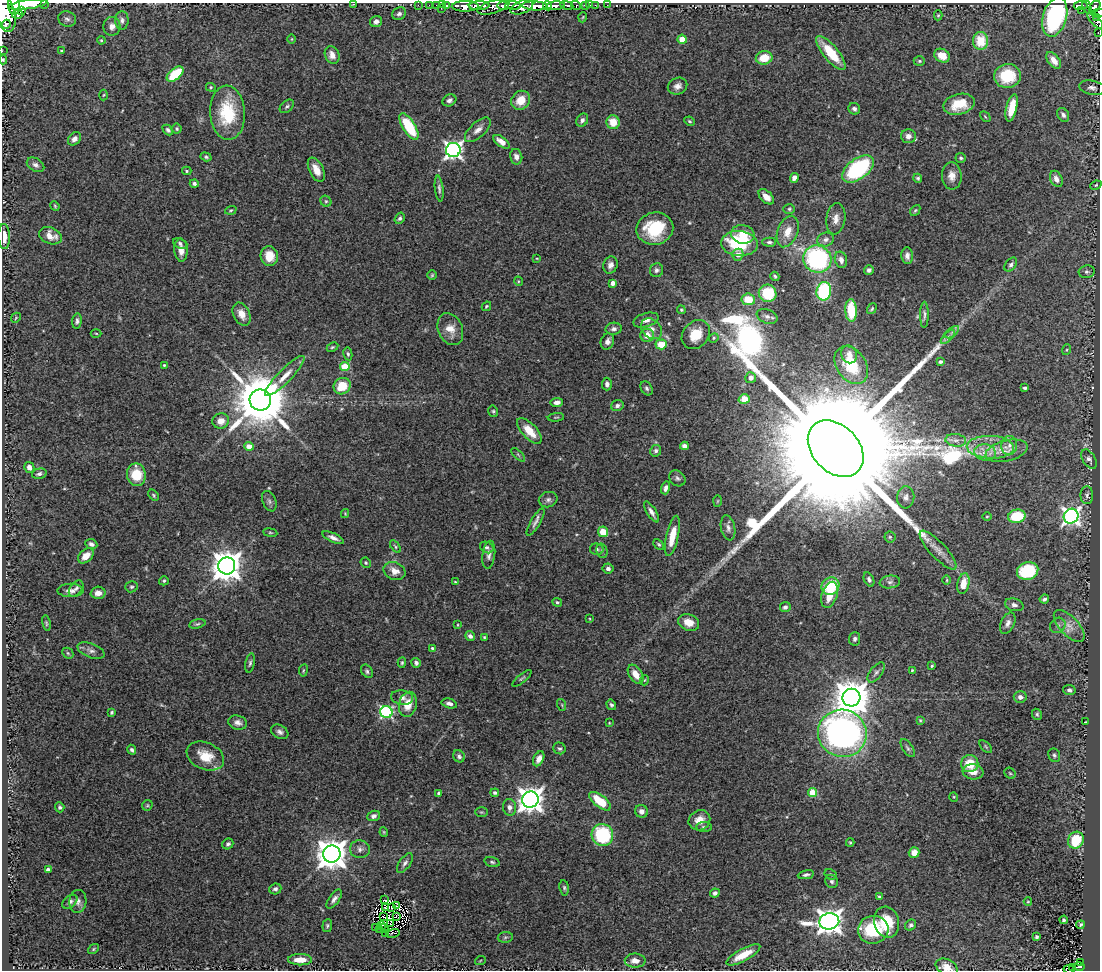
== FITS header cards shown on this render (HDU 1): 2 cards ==
NAXIS1  =                 1098
NAXIS2  =                  968

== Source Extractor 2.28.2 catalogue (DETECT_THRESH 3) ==
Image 1098 x 968 px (HDU 1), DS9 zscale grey, 1 PNG px = 1 image px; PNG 1102 x 972 px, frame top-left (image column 1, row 968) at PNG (2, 3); each listed source drawn as its Kron ellipse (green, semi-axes under 4 px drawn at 4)
Background 2.12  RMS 0.05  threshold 0.151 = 3 sigma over >= 5 px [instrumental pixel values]
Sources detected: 363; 1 with non-positive FLUX_AUTO (blend fragments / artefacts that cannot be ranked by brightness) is neither listed nor drawn; the other 362 listed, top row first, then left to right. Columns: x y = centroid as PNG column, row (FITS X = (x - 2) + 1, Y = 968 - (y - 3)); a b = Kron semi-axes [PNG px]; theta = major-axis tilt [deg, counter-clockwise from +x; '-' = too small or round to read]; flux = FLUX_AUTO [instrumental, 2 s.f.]
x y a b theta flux
44 3 3 2 - 140
28 4 20 4 8 5600
353 4 3 2 - 190
14 5 9 6 -87 2700
418 5 2 2 - 21
429 5 2 2 - 26
436 5 2 2 - 23
442 5 2 2 - 19
447 5 3 3 - 120
513 5 8 4 -4 830
567 5 6 3 -13 350
576 5 5 3 - 440
585 5 4 3 - 150
590 5 2 2 - 17
595 5 3 2 - 24
607 5 2 2 - 14
465 6 13 5 1 3100
479 6 10 3 2 4000
503 6 6 4 -4 1600
535 6 13 4 -3 5100
547 6 4 3 - 1300
556 6 9 4 4 3300
1081 6 7 3 4 450
494 7 17 6 17 1500
522 7 12 6 20 2400
1087 7 7 4 -67 410
1095 7 7 4 49 940
441 8 3 2 - 18
1081 10 2 2 - 6.8
21 11 4 3 - 330
1098 13 6 4 12 240
6 14 18 9 -78 11000
17 14 6 4 -3 720
399 14 7 6 - 9.9
938 15 5 4 - 4.2
583 17 5 3 - 2.5
1055 17 20 12 74 440
1096 17 4 3 - 140
67 19 9 7 -24 12
122 20 9 6 89 12
1095 21 10 4 -46 320
376 22 6 5 - 15
6 24 4 3 - 1100
112 26 9 8 - 20
1098 32 3 2 - 11
292 39 5 3 - 2.8
682 39 4 4 - 69
101 40 4 4 - 4.2
981 41 9 7 -86 95
2 51 2 2 - 12
62 51 4 3 - 6.6
831 53 21 7 -50 110
332 55 9 7 -64 25
942 56 8 6 -32 52
764 58 8 6 11 76
3 60 4 4 - 3.8
1054 60 10 5 -53 29
919 61 6 4 0 5.2
175 74 10 5 41 130
1007 76 13 12 - 110
677 86 10 8 25 19
211 87 5 4 - 4.2
1092 88 13 7 -11 16
104 95 5 3 - 3.5
449 100 7 5 31 9.9
521 100 10 9 - 62
959 104 16 10 13 73
287 106 8 5 43 7.5
1012 108 14 5 77 64
854 109 6 5 - 11
227 113 27 17 -86 190
1063 115 7 5 -57 11
985 117 6 2 -45 3
582 120 7 5 57 14
690 121 5 3 - 4.6
613 122 7 6 - 52
409 127 15 6 -58 180
177 129 5 5 - 4.9
168 130 6 4 -45 9.3
478 130 16 7 42 24
908 136 7 7 - 21
74 139 7 5 49 16
502 142 9 5 -36 28
453 150 7 7 - 1400
206 157 6 4 -19 5.8
516 157 8 6 -77 16
961 158 5 5 - 6.6
36 165 9 6 -30 12
858 169 18 10 37 360
316 170 13 7 -64 36
187 171 5 4 - 4.4
952 176 13 10 -85 29
794 178 5 4 - 17
918 178 4 4 - 5.8
1056 179 8 6 -65 22
194 184 4 4 - 8.1
1096 185 6 4 22 4.4
439 189 13 4 -84 9.9
766 197 9 5 -45 28
326 201 6 5 - 5.6
55 206 5 4 - 3.9
789 209 6 5 - 5.8
231 210 6 4 19 4.8
915 210 6 4 49 5
400 218 6 4 55 8.4
836 219 16 9 82 27
655 229 18 16 12 170
788 231 16 10 69 46
743 234 12 9 -13 53
50 236 12 8 -22 36
4 237 12 6 -88 35
826 240 8 7 - 14
769 242 7 4 -3 8
180 243 7 5 -22 8.6
739 243 18 12 -4 210
181 250 11 6 -85 28
738 255 6 5 - 23
269 256 10 8 -79 54
907 256 8 5 -86 16
537 258 4 2 - 2.5
817 259 14 13 - 490
841 260 8 6 -74 19
610 265 9 7 67 18
1011 265 8 5 50 9.6
656 270 7 6 - 10
869 270 5 5 - 8.5
1087 272 8 6 10 9.1
432 275 5 4 - 4.2
775 276 5 4 - 5.1
518 281 5 3 - 3.1
613 283 4 4 - 24
824 291 9 7 80 310
768 293 9 8 - 140
748 299 7 6 - 71
486 306 5 3 - 4.2
872 309 6 3 53 4.5
681 310 4 4 - 4.4
851 310 11 6 -87 120
242 314 12 8 -63 35
924 315 13 4 89 10
767 316 11 7 -21 15
16 318 5 3 - 3.2
646 320 13 7 16 20
77 321 7 5 82 8.9
450 329 16 12 -66 42
614 329 8 6 4 11
652 329 12 9 -43 25
952 332 8 4 37 8.7
96 333 5 3 - 3.2
647 335 7 6 - 39
696 335 16 12 49 70
948 337 9 3 45 8.9
714 338 5 4 - 4.2
607 341 8 6 71 16
661 344 6 5 - 74
332 347 6 4 26 5
1066 350 5 3 - 3.8
348 354 6 4 -79 6.6
849 354 9 8 - 20
940 362 4 4 - 7.5
164 365 3 3 - 4.5
851 365 21 14 -56 130
345 367 5 4 - 130
285 376 27 6 45 44
751 378 5 5 - 19
607 384 6 5 - 13
342 386 9 8 - 76
646 388 7 5 -57 7.9
1025 388 4 3 - 5.8
744 399 5 5 - 46
260 400 10 10 - 27000
557 402 6 4 7 18
617 406 6 5 - 11
493 411 6 4 -76 4.9
556 417 8 3 5 4.1
221 421 8 7 - 32
529 431 16 7 -47 66
956 440 10 6 -6 18
1009 445 9 8 - 19
249 446 5 4 - 34
684 446 4 4 - 17
990 447 24 11 -2 72
836 449 32 23 -46 340000
656 451 6 5 - 10
1007 451 21 10 14 42
985 452 11 8 -8 26
518 455 8 3 -45 5.7
1089 459 11 6 -59 11
29 467 5 5 - 17
39 474 7 5 15 8.9
136 475 11 9 -79 98
677 478 9 7 -42 9.7
665 488 6 4 74 13
154 495 6 4 -45 5.1
1087 495 9 6 89 8.6
906 497 11 8 85 16
548 500 9 7 14 13
269 501 11 6 -67 11
717 501 6 4 88 3.8
651 512 12 4 -57 17
345 514 4 3 - 3.1
987 516 5 3 - 3.2
1017 516 9 6 12 120
1071 516 7 7 - 1300
535 522 16 5 59 15
728 528 13 7 -78 15
603 532 5 5 - 60
270 533 7 3 -8 4.5
672 536 20 6 77 65
890 537 5 5 - 5.1
333 538 12 4 -24 16
91 544 6 5 - 13
659 544 6 4 -45 5.3
395 547 7 4 -55 4.9
487 547 7 5 -28 8.1
597 549 7 5 -12 7.1
938 550 25 8 -47 36
602 551 7 5 -76 6.7
489 555 14 6 83 15
86 556 9 6 41 31
366 563 5 5 - 5.4
227 566 8 8 - 6100
608 568 5 5 - 11
394 571 11 8 -25 32
1028 571 11 8 17 180
869 580 7 4 -65 9.3
947 580 5 3 - 3.5
164 581 5 4 - 5.6
455 582 3 3 - 3.8
890 582 10 6 7 12
963 584 10 6 77 45
830 586 9 8 - 150
131 587 6 5 - 7.1
76 588 9 6 53 10
70 590 13 6 -1 20
98 593 7 6 - 24
829 595 13 7 73 50
1044 599 4 3 - 7.8
557 602 5 4 - 5.9
1014 605 9 6 -15 13
785 607 5 5 - 8.9
590 619 4 2 - 2.5
689 622 11 8 -21 44
46 623 8 4 -79 4.9
1008 623 11 6 64 16
197 624 8 4 14 6.4
458 625 4 3 - 2.8
1058 625 8 7 - 13
1069 626 20 9 -46 39
470 636 5 4 - 11
484 637 4 3 - 4
855 639 7 5 84 9.2
433 649 4 3 - 11
91 651 14 7 -21 17
68 653 6 5 - 4.7
250 663 10 4 77 8.2
402 663 5 4 - 5.2
416 663 5 4 - 10
932 666 4 3 - 3.7
303 670 6 3 81 3.6
912 670 4 3 - 3.5
367 671 7 5 -56 7.5
876 672 12 6 52 12
636 674 10 6 -57 33
522 678 12 3 40 5.8
645 680 5 3 - 3
1069 690 6 5 - 10
1020 697 6 6 - 16
402 698 11 7 -9 16
851 698 9 9 - 9000
449 703 8 4 -14 14
408 704 13 9 76 54
562 705 6 3 -72 4
611 705 5 4 - 6.9
112 712 4 3 - 4.9
386 712 6 6 - 480
1037 714 6 5 - 6
920 720 4 4 - 3.4
1085 722 3 2 - 2
238 723 9 7 -14 16
609 723 3 3 - 2.5
280 732 9 6 -30 12
842 733 24 23 - 1300
986 747 8 4 -46 4.9
560 748 6 5 - 7.1
908 748 10 5 -56 8.7
132 750 5 4 - 8.6
1054 755 7 5 -64 7.4
205 756 19 13 -24 76
459 756 6 5 - 8.2
539 759 8 5 64 21
970 764 8 8 - 77
973 772 10 7 -7 32
1010 773 6 5 - 5
813 792 4 4 - 120
438 793 3 3 - 4.8
495 793 4 3 - 6.9
954 797 5 3 - 3.1
530 800 8 8 - 3700
600 801 13 6 -38 92
147 805 5 5 - 4.8
60 807 5 4 - 6.9
510 807 8 6 -82 16
642 811 6 6 - 16
481 812 6 5 - 5.5
374 816 6 5 - 10
699 820 11 10 - 43
704 827 8 5 0 7.2
384 832 4 4 - 3.6
602 835 11 10 - 260
1076 840 9 7 63 130
850 842 4 4 - 3.4
228 844 6 5 - 8
360 849 10 9 - 16
914 853 5 5 - 35
332 854 8 8 - 6100
492 862 8 4 -16 6.5
405 863 11 5 54 12
48 870 4 4 - 19
830 874 6 5 - 6
806 875 8 4 9 8.5
832 881 7 6 - 8.4
564 888 7 4 -83 6.6
275 889 6 5 - 9.1
715 893 5 4 - 11
879 896 4 3 - 5.1
334 899 11 5 54 15
384 900 3 2 - 1.1
78 901 11 8 86 16
70 902 8 5 40 11
1028 902 4 4 - 3.3
397 905 3 2 - 2.5
385 907 4 2 - 5.2
392 907 3 2 - 3.2
397 916 2 2 - 1.5
384 917 3 2 - 5.1
1064 920 4 3 - 6.2
829 921 10 8 7 3500
887 922 15 12 -76 97
390 924 4 2 - 4.1
911 925 6 5 - 7.8
1080 925 4 3 - 5.2
327 926 6 5 - 5.7
382 926 3 2 - 5.5
375 927 3 2 - 6.2
384 928 4 2 - 1.9
380 930 2 2 - 4.2
873 930 15 14 - 160
386 933 3 2 - 1.5
393 933 7 2 12 3.9
505 937 7 5 8 6.7
1037 937 4 3 - 5.5
93 949 6 4 38 4.4
743 955 19 6 29 66
300 960 12 5 0 46
480 961 5 3 - 3.3
635 961 10 7 -2 28
1080 962 3 2 - 13
947 967 12 7 -27 28
1073 967 2 2 - 0.42
1079 967 6 4 2 61
1069 969 5 2 - 53
At the frame edge (FLAGS 8, measured only in part): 12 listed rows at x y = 44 3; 28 4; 353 4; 14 5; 1098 13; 6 14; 1098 32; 2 51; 3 60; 4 237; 947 967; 1069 969
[1 non-positive-flux detection neither listed nor drawn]